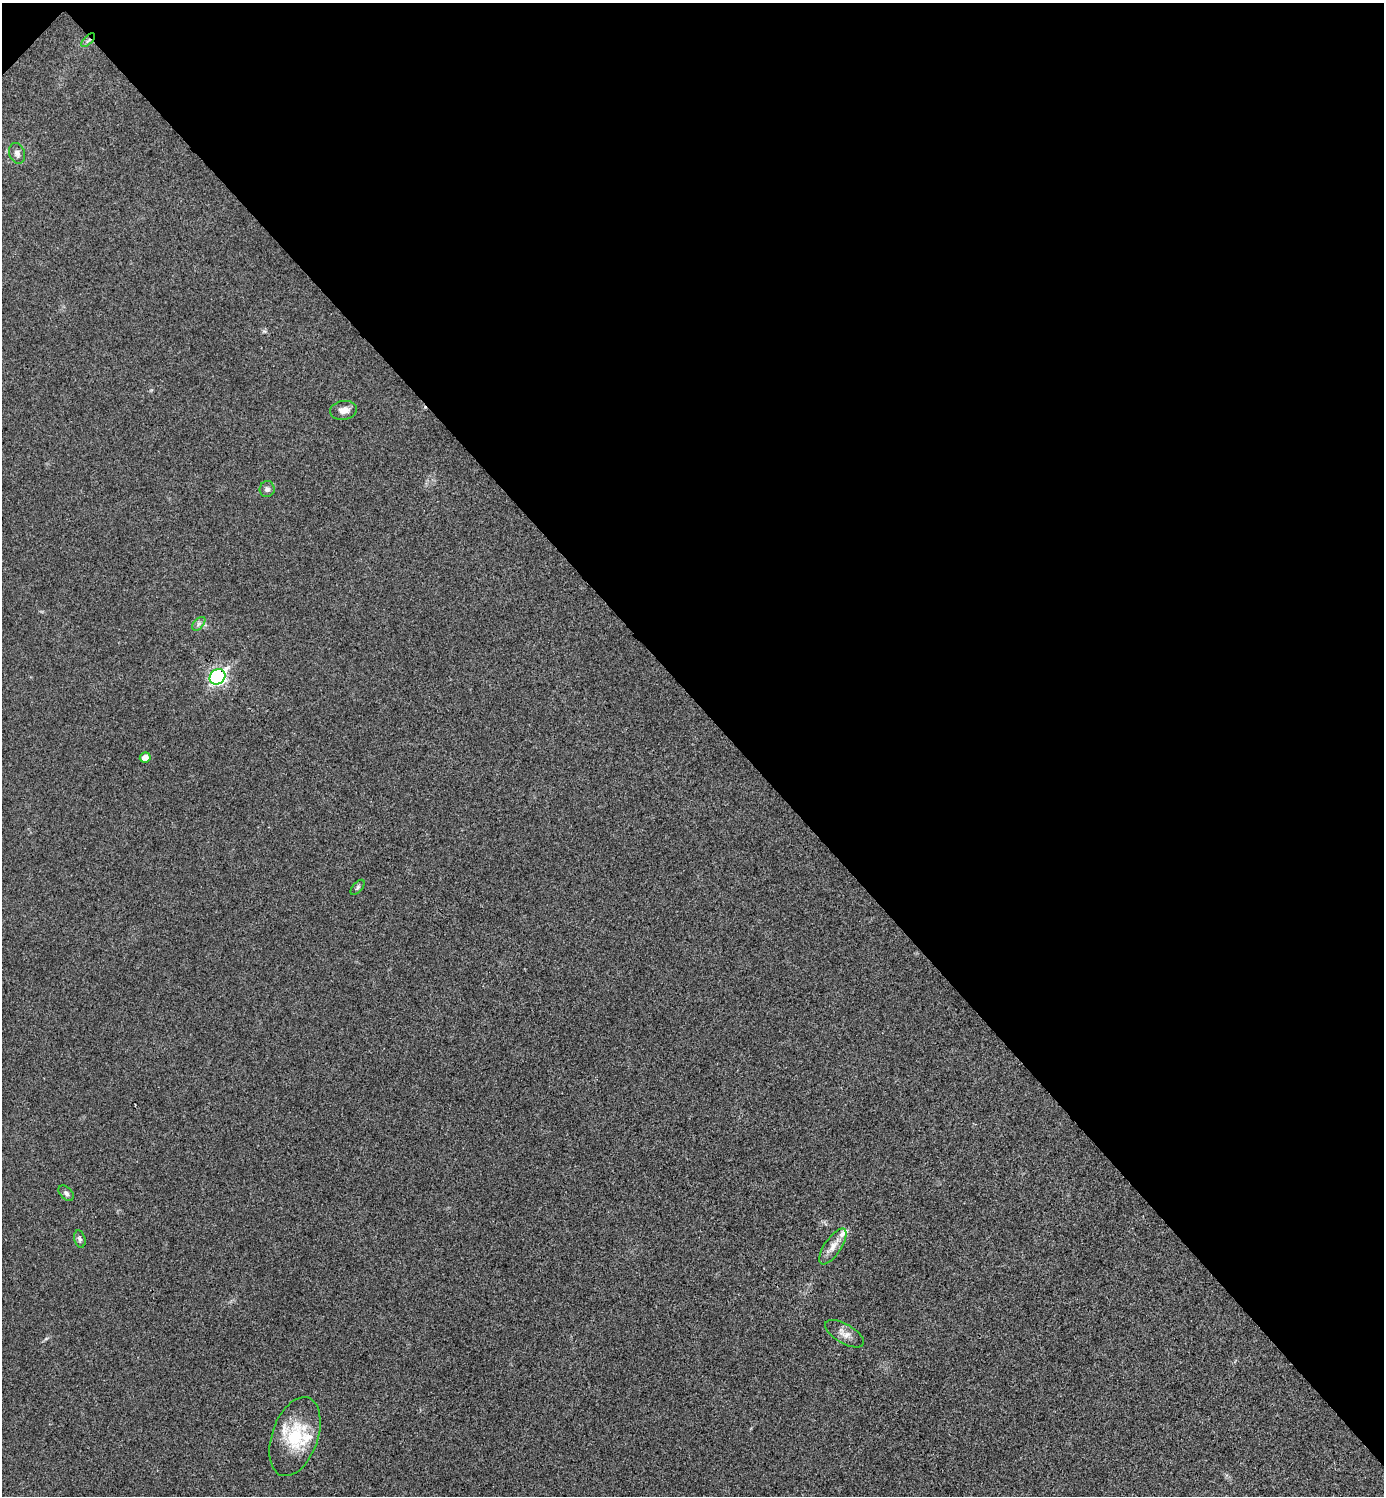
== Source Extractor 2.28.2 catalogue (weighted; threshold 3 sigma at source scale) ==
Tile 3 of 4 x 4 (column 3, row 1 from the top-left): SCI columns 2921-4302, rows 4488-5981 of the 5984 x 5984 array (HDU 1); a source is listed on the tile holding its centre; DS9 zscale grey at full resolution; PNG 1386 x 1498 px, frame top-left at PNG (2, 3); each listed source drawn as its Kron ellipse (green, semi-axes under 4 px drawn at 4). Shown black and unused: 47% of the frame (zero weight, under 3 of 4 exposures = <1% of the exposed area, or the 3 px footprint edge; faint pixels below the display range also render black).
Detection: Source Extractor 2.28.2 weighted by HDU 2 'WHT'; one run over the whole footprint, this tile lists its part. Background 0.0208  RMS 0.0056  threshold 0.0253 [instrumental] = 3 sigma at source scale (4.5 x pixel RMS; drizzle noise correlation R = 1.50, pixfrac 1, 0.05/0.05 arcsec/px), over >= 5 px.
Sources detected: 15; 2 inside a brighter listed object's ellipse — not listed separately; the other 13 listed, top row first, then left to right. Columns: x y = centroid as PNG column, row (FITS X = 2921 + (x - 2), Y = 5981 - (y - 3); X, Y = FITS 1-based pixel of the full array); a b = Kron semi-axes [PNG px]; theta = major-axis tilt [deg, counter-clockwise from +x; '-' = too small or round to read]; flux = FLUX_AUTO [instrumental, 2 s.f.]
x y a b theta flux
88 40 9 3 45 1.1
17 153 10 7 -73 2.9
343 410 13 9 9 4.4
267 489 8 7 - 1.6
199 624 8 5 46 1.5
218 677 8 7 - 140
145 757 5 5 - 4.1
357 887 9 5 49 1.2
66 1193 9 6 -46 1.4
80 1239 9 5 -77 1.4
833 1246 21 8 56 5.3
844 1334 22 9 -30 4.7
295 1437 41 23 71 28
Overlapping masked pixels (flux is a lower limit): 2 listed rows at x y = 88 40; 218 677